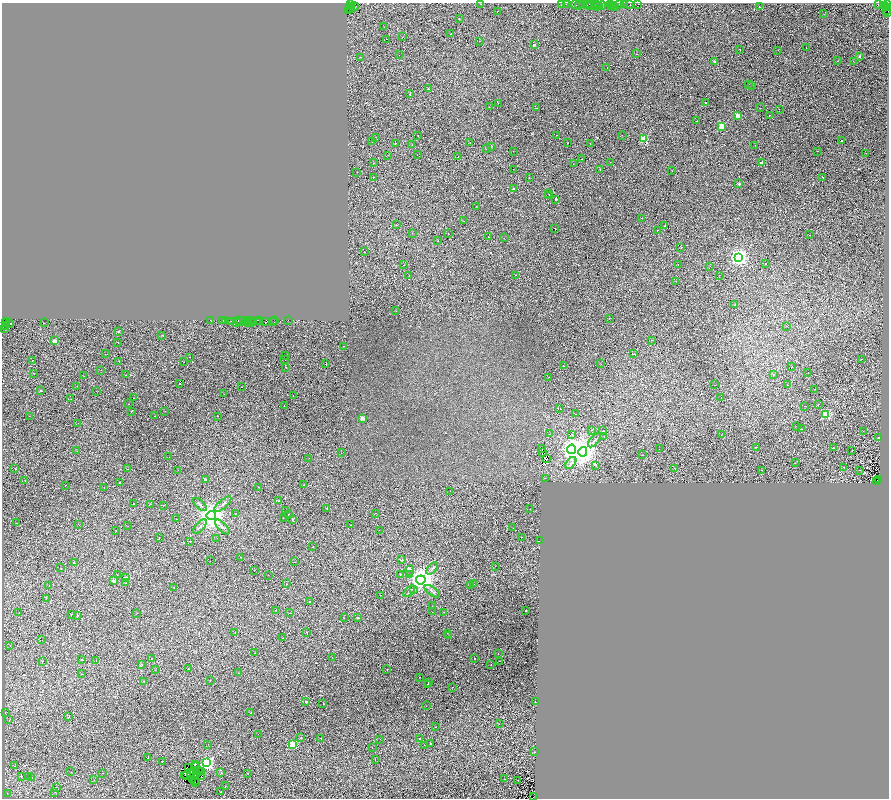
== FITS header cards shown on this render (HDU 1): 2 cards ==
NAXIS1  =                 1773
NAXIS2  =                 1592

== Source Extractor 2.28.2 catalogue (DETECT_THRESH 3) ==
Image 1773 x 1592 px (HDU 1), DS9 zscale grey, zoomed out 1/2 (1 PNG px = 2 x 2 image px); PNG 891 x 800 px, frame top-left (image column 1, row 1591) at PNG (2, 3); each listed source drawn as its Kron ellipse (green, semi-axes under 4 px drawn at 4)
Background 0.141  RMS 0.047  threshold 0.142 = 3 sigma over >= 5 px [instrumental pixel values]
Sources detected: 788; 372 cannot appear on this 1/2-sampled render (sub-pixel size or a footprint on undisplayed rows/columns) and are neither listed nor drawn; the other 416 listed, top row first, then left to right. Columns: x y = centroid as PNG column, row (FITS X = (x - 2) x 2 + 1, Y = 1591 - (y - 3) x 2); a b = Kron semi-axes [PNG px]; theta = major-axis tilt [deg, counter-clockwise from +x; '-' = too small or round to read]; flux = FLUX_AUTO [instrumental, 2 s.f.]
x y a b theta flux
595 3 4 2 - 130
481 4 2 1 - 4.6
561 4 3 1 - 36
566 4 2 1 - 13
568 4 2 1 - 30
590 4 3 1 - 20
610 4 3 1 - 28
619 4 3 2 - 42
625 4 2 1 - 31
638 4 2 1 - 50
878 4 2 1 - 86
351 5 3 1 - 54
575 5 5 3 - 60
582 5 4 1 - 24
587 5 5 2 - 59
598 5 2 1 - 37
602 5 4 2 - 44
630 5 3 1 - 23
887 5 5 2 - 12
350 6 2 1 - 87
579 6 2 1 - 11
590 6 3 2 - 31
884 6 2 1 - 35
354 7 5 3 - 97
596 7 2 2 - 61
612 7 2 1 - 39
615 7 2 1 - 49
759 7 2 2 - 57
886 7 3 2 - 120
887 7 3 2 - 100
351 9 3 2 - 130
887 10 4 1 - 37
349 11 4 1 - 78
497 12 2 2 - 100
888 13 3 1 - 15
824 14 2 1 - 24
459 19 2 1 - 5.5
384 27 2 1 - 6.2
451 33 2 1 - 19
402 37 2 1 - 13
387 39 2 1 - 6.9
479 41 2 1 - 16
534 45 2 2 - 29
806 47 2 2 - 58
740 50 2 1 - 80
778 50 2 1 - 11
636 54 2 1 - 11
399 55 2 2 - 20
859 56 2 2 - 33
360 57 2 1 - 17
714 61 2 2 - 19
837 61 2 2 - 32
853 61 2 1 - 19
607 67 2 1 - 16
749 84 2 1 - 19
752 86 2 1 - 46
428 89 2 1 - 3.4
409 94 2 2 - 5.3
498 103 2 1 - 11
706 103 2 2 - 32
489 107 2 2 - 18
537 108 2 1 - 11
760 108 2 1 - 2.9
779 109 2 1 - 12
769 115 2 2 - 130
737 116 2 2 - 160
696 121 2 1 - 28
721 126 2 2 - 190
557 135 2 1 - 4.9
622 135 2 1 - 12
418 136 2 2 - 45
376 137 2 1 - 6.2
643 139 3 3 - 380
841 140 2 1 - 250
372 142 2 1 - 10
395 143 2 1 - 12
470 143 2 1 - 9.3
568 143 2 1 - 18
590 143 2 1 - 6.7
412 145 2 1 - 16
755 145 2 1 - 20
491 146 2 2 - 20
487 149 2 1 - 9.3
513 151 2 1 - 14
817 151 2 1 - 7.8
866 153 2 1 - 22
388 155 2 1 - 6.4
417 155 2 1 - 13
458 157 2 1 - 10
581 159 2 1 - 36
610 162 2 1 - 11
374 163 2 1 - 17
761 163 2 2 - 81
573 164 2 1 - 4.1
513 169 2 1 - 15
600 170 2 1 - 24
672 171 2 1 - 12
357 172 2 1 - 91
373 177 2 1 - 13
823 177 2 1 - 11
529 178 2 1 - 7
739 184 2 2 - 20
514 189 2 1 - 49
549 194 2 1 - 66
549 196 2 2 - 73
556 199 2 2 - 8.6
476 206 2 1 - 21
642 218 3 1 - 26
464 221 2 1 - 7.9
397 225 2 2 - 31
665 226 2 1 - 3.8
555 228 2 1 - 61
657 230 2 1 - 4.8
412 233 2 2 - 18
448 234 2 1 - 32
810 235 2 1 - 19
489 237 2 2 - 69
504 238 2 1 - 7
438 240 2 1 - 9.4
681 248 2 1 - 18
365 252 2 2 - 56
739 257 4 4 - 3700
678 264 2 1 - 4.8
766 264 2 2 - 7.8
404 265 2 1 - 7.9
710 266 2 1 - 30
409 275 2 2 - 58
516 275 2 1 - 6.7
719 275 2 1 - 6.8
676 281 2 1 - 12
735 305 2 2 - 22
396 311 2 2 - 73
609 318 2 2 - 19
210 320 2 1 - 43
222 320 3 1 - 31
226 320 3 2 - 33
238 320 2 1 - 15
246 320 2 1 - 31
249 320 2 1 - 62
251 320 2 1 - 64
258 320 3 1 - 62
275 320 3 2 - 51
288 320 2 1 - 77
6 321 2 1 - 120
230 321 4 2 - 70
242 321 6 3 -16 220
266 321 3 2 - 28
237 322 3 1 - 33
253 322 3 1 - 25
257 322 3 1 - 55
273 322 3 2 - 30
5 323 2 2 - 89
44 323 2 1 - 4.5
248 323 4 1 - 20
252 323 3 2 - 99
9 324 4 3 - 160
6 326 3 2 - 40
786 326 2 1 - 13
4 328 4 2 - 160
118 332 2 2 - 26
162 335 2 1 - 31
652 340 2 1 - 11
54 341 2 2 - 73
118 343 2 1 - 26
343 346 2 2 - 53
105 354 2 1 - 75
634 354 3 2 - 210
286 355 2 1 - 13
190 357 2 1 - 25
285 359 2 1 - 43
861 359 2 1 - 11
32 360 2 2 - 25
119 361 2 1 - 20
184 362 2 1 - 3.4
326 363 2 1 - 34
601 364 2 1 - 8
564 366 2 1 - 29
286 367 2 1 - 50
791 367 2 1 - 28
101 370 2 1 - 9.5
34 373 2 1 - 8.9
808 373 2 2 - 27
126 375 2 1 - 19
773 375 2 1 - 11
84 376 2 1 - 15
549 377 2 1 - 6.1
180 384 2 2 - 210
714 385 2 2 - 27
787 385 2 2 - 140
77 386 2 1 - 9.6
242 387 2 2 - 26
815 389 2 1 - 6.5
41 391 2 2 - 7.2
96 391 2 1 - 3.4
224 394 2 1 - 13
293 395 2 1 - 9.9
721 397 2 1 - 12
133 398 2 1 - 19
71 399 2 1 - 9.4
129 404 2 2 - 14
818 404 2 1 - 36
284 406 2 2 - 13
805 406 2 1 - 24
560 408 2 1 - 14
132 411 2 2 - 190
165 411 2 1 - 4.9
575 414 2 1 - 2.7
826 414 3 3 - 590
29 416 2 1 - 7.7
155 416 2 1 - 12
218 416 2 1 - 28
362 418 2 2 - 110
78 423 2 1 - 5.4
797 426 2 1 - 4.4
801 429 2 1 - 16
591 430 2 1 - 12
602 431 2 1 - 9.8
863 431 2 1 - 3.6
550 434 2 1 - 25
571 434 2 1 - 14
721 435 2 1 - 6.9
604 436 2 1 - 12
878 438 2 1 - 90
594 440 8 2 49 13
756 447 2 1 - 82
833 448 2 2 - 170
542 449 2 1 - 5.5
571 449 4 4 - 4600
659 449 2 1 - 18
852 450 2 2 - 20
77 451 2 1 - 8.1
583 452 5 4 - 9800
341 453 2 1 - 9
542 453 2 1 - 0.57
642 455 2 1 - 11
169 457 2 1 - 3.7
309 458 2 1 - 5.2
546 458 4 2 - 3.6
571 463 7 3 50 29
795 463 2 1 - 8.7
596 466 2 2 - 9.2
843 467 2 1 - 5.3
15 468 2 1 - 23
127 469 2 1 - 23
675 469 2 2 - 23
178 470 2 2 - 7.1
762 470 2 1 - 43
859 470 2 2 - 16
545 478 2 1 - 8.7
878 479 2 1 - 67
25 480 2 1 - 40
205 480 2 2 - 24
877 482 3 1 - 260
120 483 2 2 - 14
65 485 2 2 - 14
304 485 2 1 - 50
259 487 2 2 - 41
104 488 2 1 - 71
450 491 2 1 - 7.6
279 501 2 1 - 61
133 504 2 2 - 22
150 504 2 2 - 9.5
200 504 9 3 -42 16
223 504 10 3 42 20
164 505 2 1 - 24
327 508 2 2 - 40
530 509 2 2 - 19
286 510 2 2 - 59
236 513 2 2 - 15
375 513 2 1 - 6.6
288 514 2 2 - 36
211 516 4 4 - 12000
283 518 2 1 - 12
177 519 2 1 - 7.8
293 519 2 2 - 14
16 523 2 1 - 23
78 524 2 1 - 54
350 525 2 1 - 9.9
128 526 2 1 - 11
200 527 9 3 49 19
222 527 9 3 -46 23
513 528 2 1 - 100
116 530 2 2 - 28
379 530 2 1 - 7.3
159 537 2 1 - 12
522 537 2 1 - 8.5
217 538 2 1 - 10
190 541 2 2 - 67
539 541 2 2 - 58
313 547 2 1 - 4.8
241 557 2 1 - 9.2
401 560 2 2 - 3.7
210 561 2 1 - 13
295 562 2 2 - 23
74 563 2 2 - 19
495 566 2 1 - 8.3
60 568 2 2 - 19
432 568 7 3 47 13
254 570 2 1 - 13
410 570 5 3 - 13
401 574 2 1 - 18
409 574 2 1 - 5.6
117 575 2 1 - 24
268 575 2 1 - 6.8
126 577 2 2 - 8.8
421 580 4 4 - 9300
113 581 2 2 - 81
126 583 2 2 - 59
286 584 2 2 - 35
474 584 2 1 - 8.7
471 585 2 1 - 13
49 586 2 1 - 6.5
174 587 2 2 - 51
414 590 2 2 - 15
409 591 7 2 45 9.9
432 591 9 3 -35 15
381 595 2 1 - 7.5
46 598 2 2 - 4.8
309 602 2 2 - 4.8
432 606 2 1 - 7.2
275 610 2 1 - 19
526 611 2 1 - 85
432 612 2 1 - 11
444 612 2 2 - 3
19 613 2 1 - 17
137 613 2 1 - 9.9
289 613 2 1 - 110
71 615 2 2 - 160
78 615 2 1 - 42
344 618 2 1 - 9.8
358 618 2 2 - 11
235 632 2 2 - 14
306 632 2 2 - 110
447 633 2 1 - 10
448 636 2 1 - 10
283 638 2 1 - 9.2
42 640 2 1 - 11
10 646 2 2 - 8.4
255 653 2 1 - 30
498 654 2 2 - 16
332 657 2 1 - 12
152 658 2 1 - 24
474 658 2 1 - 20
82 659 2 2 - 6.8
96 660 2 1 - 26
42 661 2 1 - 20
499 661 2 1 - 7.2
142 664 2 2 - 15
491 664 2 1 - 18
188 669 2 2 - 36
387 669 2 1 - 13
155 670 2 2 - 6.1
239 673 2 1 - 41
82 674 2 1 - 8.1
419 677 2 1 - 10
144 681 2 1 - 8.9
210 681 2 2 - 24
428 683 2 1 - 46
427 685 2 1 - 51
452 687 2 1 - 17
535 701 2 1 - 6.4
306 702 2 2 - 23
323 704 2 1 - 14
426 706 2 1 - 15
5 713 2 1 - 14
251 713 2 1 - 2.5
68 717 3 2 - 120
9 720 3 2 - 5.5
499 724 2 1 - 12
436 727 2 2 - 26
258 734 2 1 - 12
301 737 2 2 - 99
321 738 2 2 - 130
419 738 2 1 - 17
380 739 2 1 - 7.2
430 743 2 1 - 100
208 744 2 2 - 2.4
293 744 3 3 - 370
424 745 2 1 - 2.1
372 747 2 1 - 6
534 752 2 2 - 16
148 757 2 1 - 88
375 759 2 2 - 16
162 761 2 1 - 44
207 763 4 3 - 1300
196 764 2 1 - 8.4
14 766 2 1 - 22
196 767 2 1 - 4.7
189 768 2 1 - 3.5
199 771 2 1 - 0.65
201 771 2 1 - 3.9
71 772 2 1 - 8.3
191 772 2 1 - 0.83
221 772 2 2 - 17
103 773 2 1 - 12
196 773 3 1 - 2.4
248 773 2 1 - 37
193 774 2 1 - 1.8
185 775 2 1 - 2
21 776 2 2 - 5.4
186 776 3 2 - 2.6
28 777 2 2 - 6.9
202 777 2 1 - 3.6
32 778 2 1 - 46
193 779 3 1 - 1.5
505 779 2 1 - 10
94 780 2 2 - 7.5
195 780 2 1 - 1.7
518 780 2 1 - 20
196 782 2 1 - 1.4
225 786 2 1 - 7.8
56 787 2 2 - 24
55 792 2 1 - 5.5
221 792 2 1 - 65
7 793 2 2 - 5.6
533 796 3 2 - 100
At the frame edge (FLAGS 8, measured only in part): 3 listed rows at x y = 887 7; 888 13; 533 796
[372 sub-pixel or undisplayed-footprint detections neither listed nor drawn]